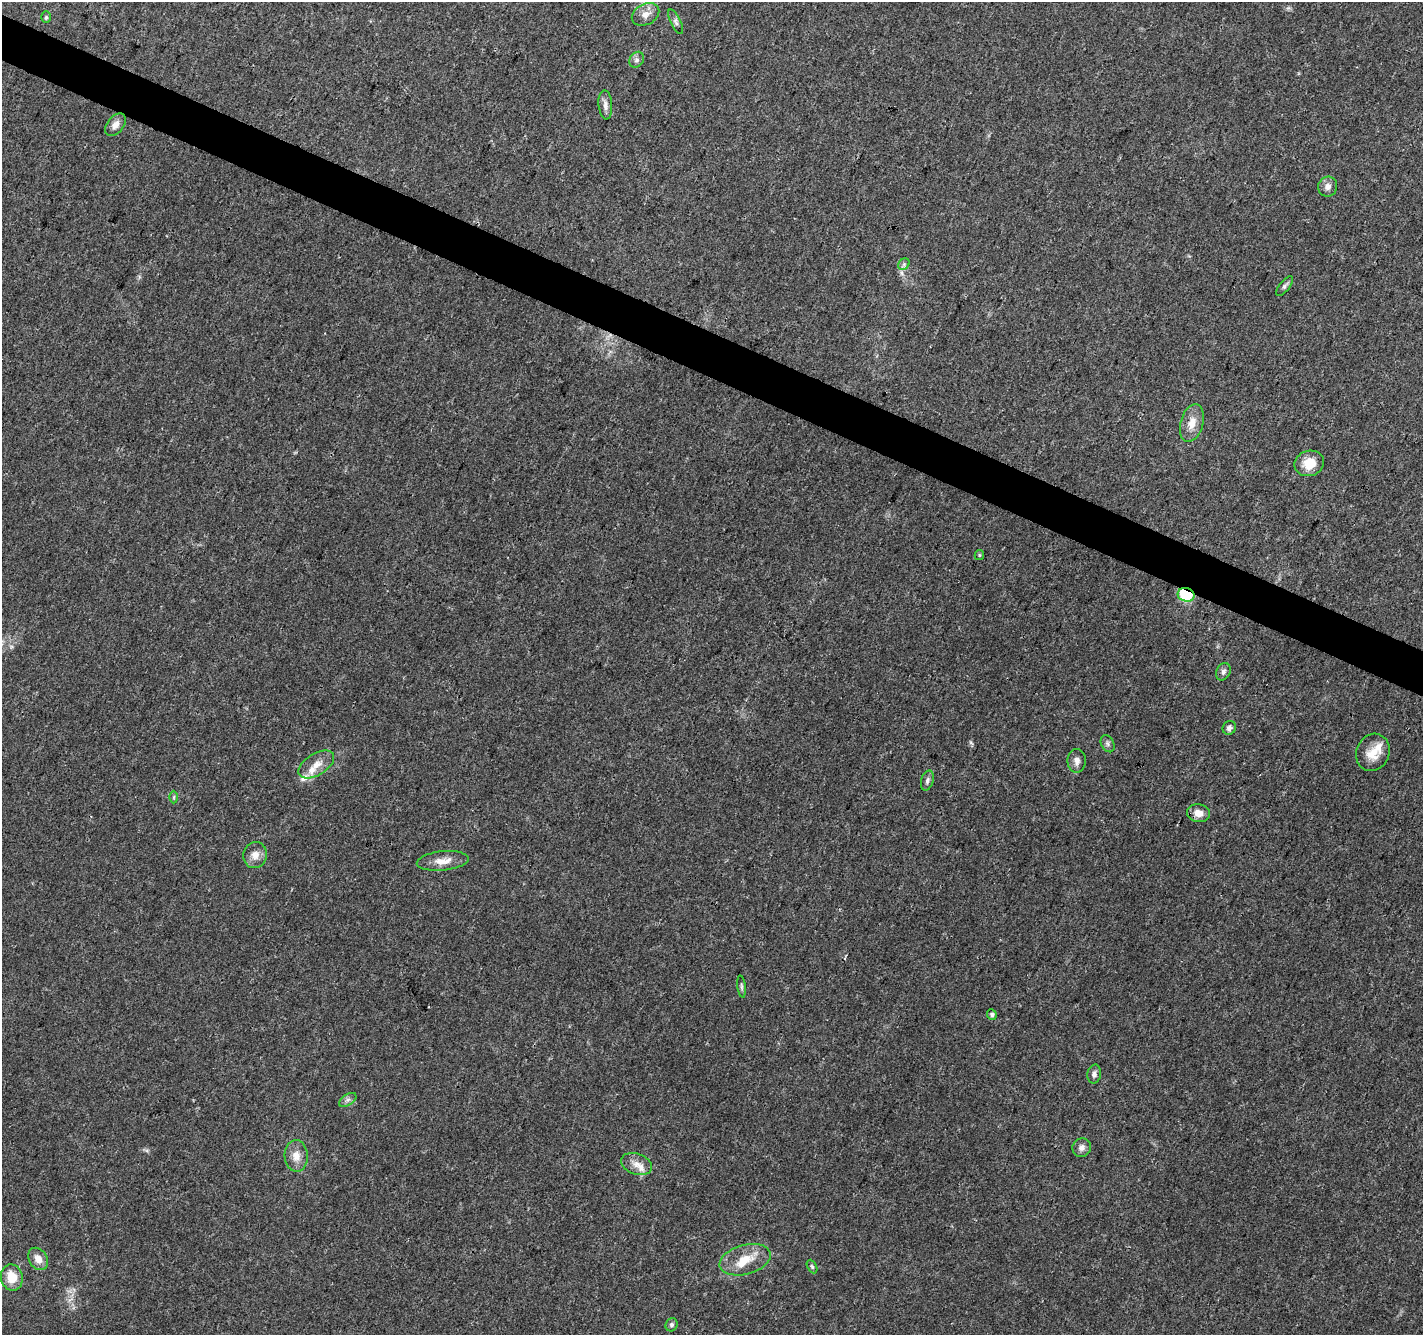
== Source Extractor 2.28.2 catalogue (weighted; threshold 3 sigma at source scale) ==
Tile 11 of 4 x 4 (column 3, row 3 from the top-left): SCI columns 2851-4271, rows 1602-2934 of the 5693 x 5801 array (HDU 1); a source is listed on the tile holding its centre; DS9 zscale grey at full resolution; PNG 1425 x 1337 px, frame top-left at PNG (2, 2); each listed source drawn as its Kron ellipse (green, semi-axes under 4 px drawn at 4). Shown black and unused: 3% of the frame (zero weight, under 3 of 4 exposures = <1% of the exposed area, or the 3 px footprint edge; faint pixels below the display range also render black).
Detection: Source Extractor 2.28.2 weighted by HDU 2 'WHT'; one run over the whole footprint, this tile lists its part. Background 0.0203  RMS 0.0035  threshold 0.016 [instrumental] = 3 sigma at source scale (4.5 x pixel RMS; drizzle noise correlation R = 1.50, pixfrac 1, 0.0396/0.0396 arcsec/px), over >= 5 px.
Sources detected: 41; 5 inside a brighter listed object's ellipse — not listed separately; the other 36 listed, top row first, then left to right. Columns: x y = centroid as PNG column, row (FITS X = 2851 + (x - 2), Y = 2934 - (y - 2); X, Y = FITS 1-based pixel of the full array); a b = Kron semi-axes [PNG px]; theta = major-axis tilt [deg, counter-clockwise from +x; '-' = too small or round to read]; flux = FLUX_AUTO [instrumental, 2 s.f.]
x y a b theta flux
646 14 14 10 27 3.1
46 17 6 5 - 0.53
676 22 13 5 -64 1.2
637 60 8 6 53 1.2
605 105 14 7 -85 1.8
115 125 13 8 51 2.3
1328 187 10 9 - 2
904 264 6 5 - 0.76
1285 286 12 5 52 0.98
1192 423 19 11 74 4.7
1309 463 15 12 19 6
979 555 5 4 - 0.41
1186 595 8 6 -18 18
1223 672 9 7 65 1.4
1229 728 7 6 - 1.1
1108 744 9 6 -61 0.99
1373 752 19 16 65 6.4
1077 761 12 9 -90 2
316 764 20 10 32 4.3
927 780 10 6 73 1.2
174 797 6 4 89 0.53
1199 813 11 9 -10 3.3
255 855 13 12 - 3.2
443 861 26 9 6 4.6
741 986 11 3 -83 0.73
992 1015 5 5 - 0.83
1094 1074 9 6 78 1.3
348 1100 10 5 33 1.1
1082 1148 9 9 - 1.7
296 1156 16 11 -87 4.1
636 1164 16 10 -20 3.3
38 1259 12 9 -58 3.3
745 1260 26 14 15 7.9
812 1267 7 4 -63 0.6
12 1277 13 11 -77 6.6
672 1325 7 6 - 0.98
Overlapping masked pixels (flux is a lower limit): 1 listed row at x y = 1186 595